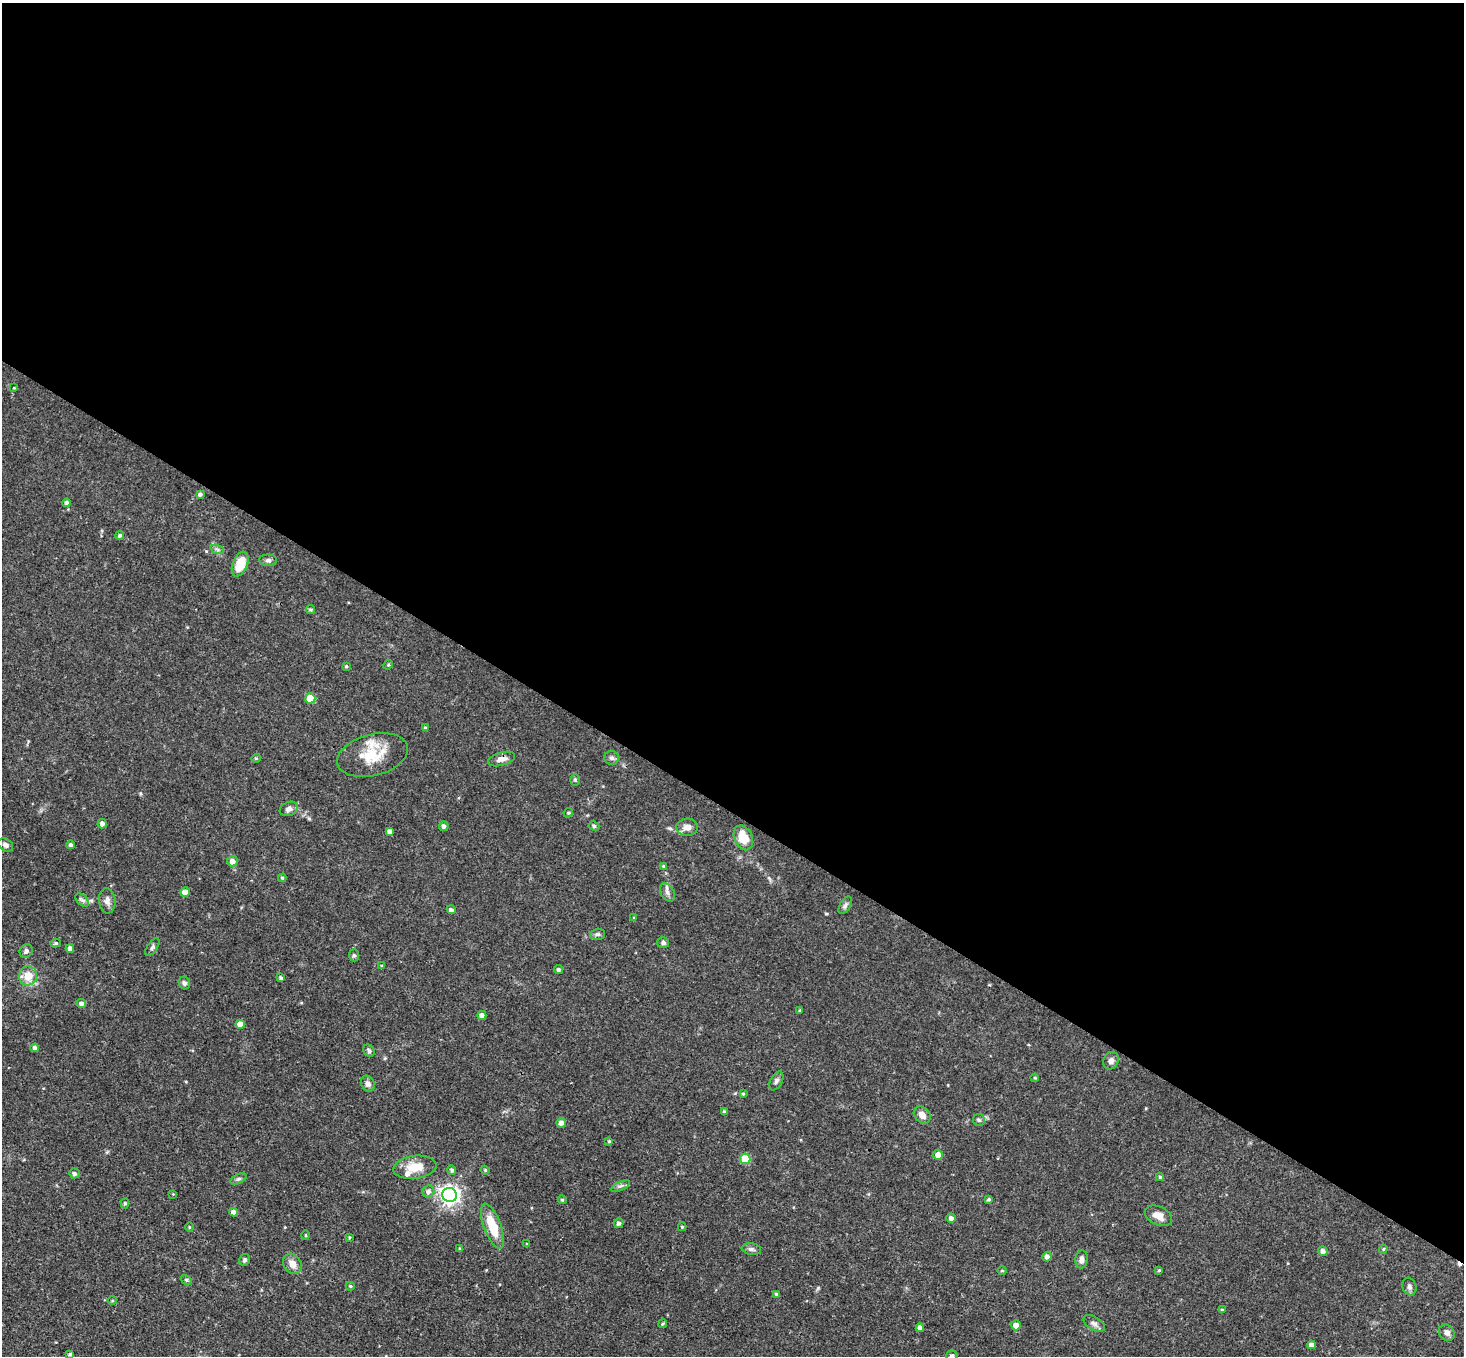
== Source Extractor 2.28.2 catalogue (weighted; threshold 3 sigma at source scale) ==
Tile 3 of 4 x 4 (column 3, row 1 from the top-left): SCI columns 2927-4388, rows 4353-5706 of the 5851 x 5858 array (HDU 1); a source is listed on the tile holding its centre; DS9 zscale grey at full resolution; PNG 1466 x 1358 px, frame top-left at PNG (2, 3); each listed source drawn as its Kron ellipse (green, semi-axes under 4 px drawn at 4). Shown black and unused: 60% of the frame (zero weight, under 3 of 4 exposures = <1% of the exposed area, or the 3 px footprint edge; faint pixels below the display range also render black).
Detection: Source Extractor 2.28.2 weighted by HDU 2 'WHT'; one run over the whole footprint, this tile lists its part. Background 0.0564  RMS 0.0031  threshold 0.0141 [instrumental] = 3 sigma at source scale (4.5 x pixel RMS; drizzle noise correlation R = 1.50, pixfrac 1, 0.05/0.05 arcsec/px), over >= 5 px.
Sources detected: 117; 1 cosmic-ray / hot-pixel residue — neither listed nor drawn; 2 inside a brighter listed object's ellipse — not listed separately; the other 114 listed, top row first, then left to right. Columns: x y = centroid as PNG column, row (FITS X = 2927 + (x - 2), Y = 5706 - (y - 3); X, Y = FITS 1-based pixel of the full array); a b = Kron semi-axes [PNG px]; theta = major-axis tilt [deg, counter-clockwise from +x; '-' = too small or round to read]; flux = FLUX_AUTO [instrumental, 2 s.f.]
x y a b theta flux
14 388 4 3 - 0.25
200 494 4 4 - 0.8
67 503 4 4 - 0.96
120 535 4 4 - 0.74
217 549 7 4 -19 0.66
268 560 9 5 -1 0.92
240 564 13 7 68 6.6
310 610 4 4 - 0.51
388 665 5 4 - 0.37
346 666 4 3 - 0.38
310 698 5 5 - 7.3
425 728 4 3 - 0.41
373 755 36 21 15 11
256 758 4 4 - 0.37
612 758 7 7 - 0.96
502 759 14 6 16 1.7
575 780 6 5 - 0.45
289 809 9 7 21 1.3
568 813 5 4 - 0.34
102 824 5 4 - 1.3
444 826 4 4 - 1
594 826 5 4 - 0.68
687 827 11 8 6 2.3
390 831 4 4 - 1.1
743 838 13 9 -66 6.5
6 845 8 6 -35 1.2
70 845 4 4 - 0.71
232 861 5 5 - 1.8
663 866 4 4 - 0.35
282 878 4 4 - 0.41
185 892 5 4 - 3.2
667 892 10 6 -60 1.3
82 900 8 5 -44 0.82
107 901 12 8 -84 1.8
845 905 10 5 58 0.87
451 910 4 4 - 0.98
634 918 4 4 - 0.32
598 934 7 5 1 0.65
56 943 5 4 - 0.5
663 943 6 5 - 0.8
152 947 10 5 55 0.71
70 948 4 4 - 1.4
26 951 7 6 - 1
354 955 6 5 - 0.57
381 966 4 4 - 0.31
558 970 4 4 - 0.64
28 976 9 9 - 4.6
281 978 4 3 - 0.7
184 983 6 5 - 0.72
81 1004 5 4 - 1.2
800 1010 4 3 - 0.47
482 1015 4 4 - 1.4
240 1024 5 4 - 3
35 1048 4 4 - 0.89
369 1051 6 5 - 0.77
1111 1061 9 7 65 1.3
1035 1078 4 4 - 0.37
776 1081 10 5 61 0.91
368 1084 8 6 -60 1.3
743 1094 3 3 - 0.34
724 1112 4 4 - 0.71
922 1115 9 7 -47 2.3
979 1120 6 6 - 0.57
561 1123 5 5 - 1.7
609 1141 4 4 - 0.42
938 1155 5 5 - 2.6
745 1159 5 5 - 9.6
415 1167 22 11 7 5.9
452 1170 5 4 - 0.7
485 1170 4 3 - 0.35
74 1173 5 5 - 0.93
1160 1177 4 4 - 0.43
238 1179 9 4 26 0.64
620 1186 10 4 26 0.82
428 1191 6 5 - 1
173 1194 3 3 - 0.21
449 1195 7 7 - 160
989 1199 4 4 - 0.52
562 1200 4 4 - 0.4
125 1203 5 4 - 0.51
234 1212 4 4 - 1.6
1158 1216 14 9 -25 2.9
951 1218 4 4 - 1.3
619 1223 5 5 - 0.89
492 1226 24 8 -70 8.2
189 1227 4 3 - 0.29
682 1227 4 4 - 0.43
306 1235 5 3 - 0.28
349 1237 4 3 - 0.32
527 1244 4 3 - 0.34
460 1249 4 3 - 0.41
751 1249 10 6 -8 0.94
1383 1249 4 4 - 0.38
1323 1251 5 5 - 1.2
1047 1257 5 4 - 1.2
1081 1259 9 6 82 1.4
245 1260 6 5 - 0.75
292 1264 11 8 -53 2.6
1159 1270 4 4 - 0.37
1002 1271 5 3 - 0.32
186 1280 6 4 -30 0.46
350 1286 4 4 - 0.43
1409 1287 9 6 -70 0.98
777 1294 4 3 - 0.54
112 1300 4 3 - 0.3
1222 1310 3 3 - 0.44
1094 1323 12 6 -32 1.2
663 1324 4 4 - 0.38
1016 1325 5 5 - 2.5
920 1328 4 4 - 1.5
1447 1333 8 7 - 1.4
1311 1345 4 4 - 1.6
70 1354 3 3 - 0.57
952 1356 5 5 - 1.1
Isophote crosses this tile's border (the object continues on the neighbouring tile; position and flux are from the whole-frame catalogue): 1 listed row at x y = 952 1356